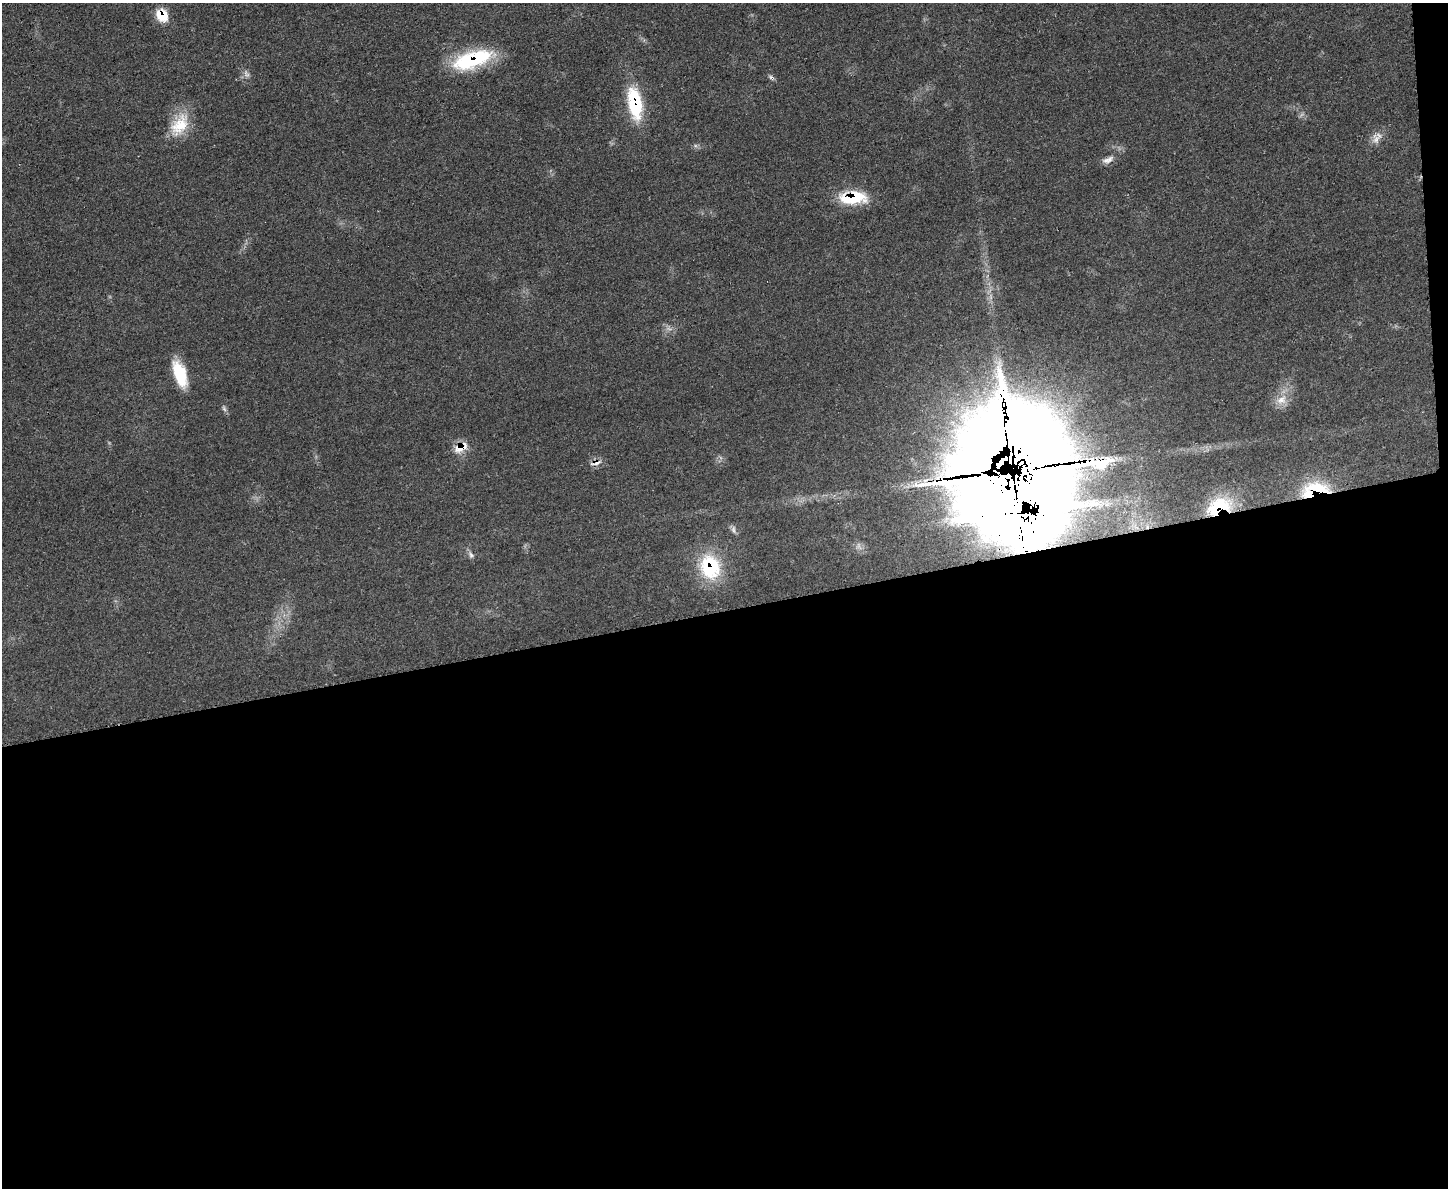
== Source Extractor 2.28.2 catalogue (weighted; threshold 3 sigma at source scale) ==
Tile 12 of 3 x 4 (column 3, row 4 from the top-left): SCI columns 3048-4493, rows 17-1202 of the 4748 x 4760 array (HDU 1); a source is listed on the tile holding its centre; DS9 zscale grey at full resolution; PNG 1450 x 1190 px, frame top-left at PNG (2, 3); no overlay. Shown black and unused: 49% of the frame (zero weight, under 3 of 4 exposures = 2% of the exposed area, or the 3 px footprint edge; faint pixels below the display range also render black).
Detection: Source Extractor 2.28.2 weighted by HDU 2 'WHT'; one run over the whole footprint, this tile lists its part. Background 0.0464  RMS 0.0051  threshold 0.0228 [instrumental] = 3 sigma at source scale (4.5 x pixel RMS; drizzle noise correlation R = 1.50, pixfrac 1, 0.05/0.05 arcsec/px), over >= 5 px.
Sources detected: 29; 3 too faint to see at this stretch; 1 cosmic-ray / hot-pixel residue — not listed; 5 inside a brighter listed object's ellipse — not listed separately; the other 20 listed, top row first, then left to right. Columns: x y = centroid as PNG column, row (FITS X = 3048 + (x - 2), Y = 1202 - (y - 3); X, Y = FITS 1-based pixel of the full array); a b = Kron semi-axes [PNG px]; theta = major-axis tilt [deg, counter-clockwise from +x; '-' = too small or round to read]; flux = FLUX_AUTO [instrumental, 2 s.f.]
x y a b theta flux
162 15 15 12 -56 11
473 60 44 17 18 45
246 74 12 6 -64 2.2
771 77 9 5 -39 1.2
635 104 33 13 -81 38
180 125 33 20 58 17
1376 140 15 8 55 3.8
1108 160 17 8 23 3.4
853 197 27 12 1 27
180 374 30 12 -72 19
1281 400 18 13 29 7.2
224 409 8 5 -65 1.3
461 447 15 9 29 8.7
596 463 18 6 16 3
1318 488 41 15 -7 24
1219 506 37 20 23 29
1028 511 86 64 6 3700
733 529 11 5 -87 1.7
471 555 11 7 -60 2
710 567 30 25 -72 34
Overlapping masked pixels (flux is a lower limit): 10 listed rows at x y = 162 15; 473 60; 635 104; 853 197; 461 447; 596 463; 1318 488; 1219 506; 1028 511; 710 567